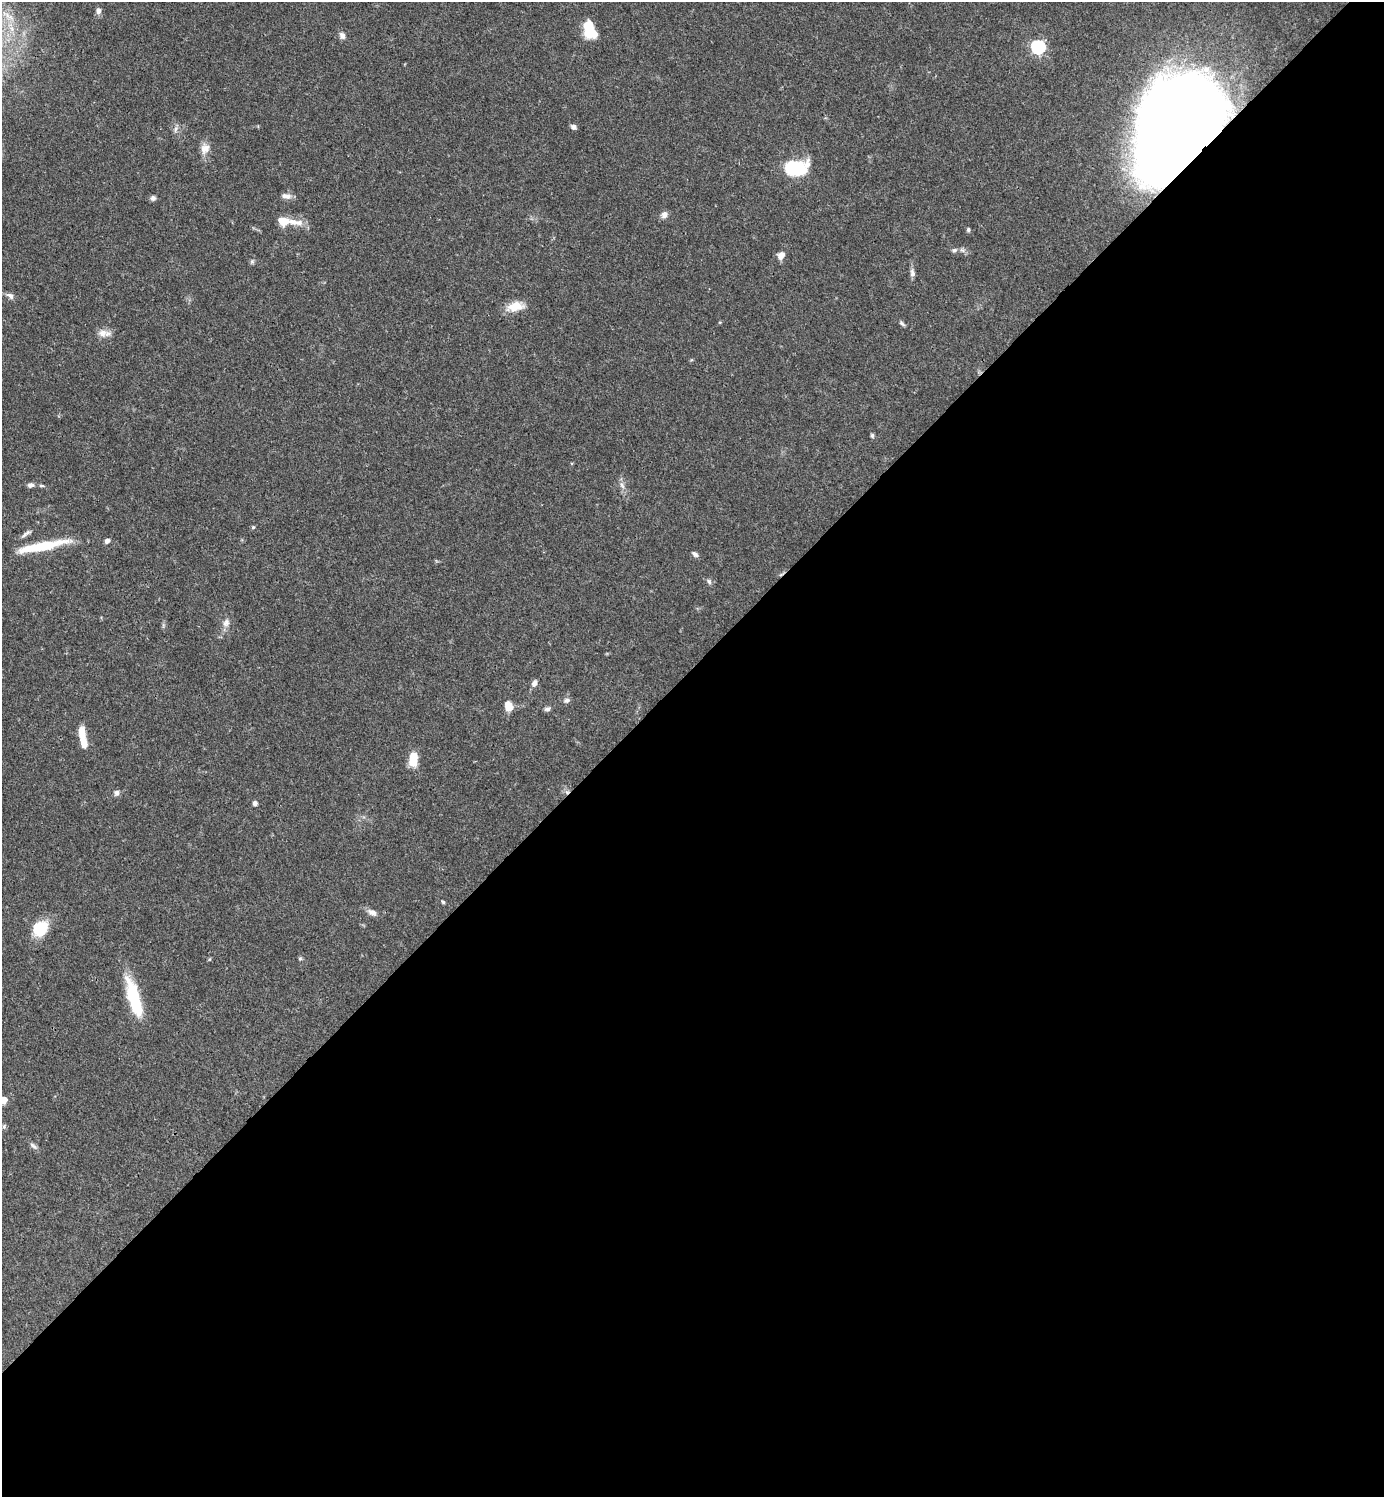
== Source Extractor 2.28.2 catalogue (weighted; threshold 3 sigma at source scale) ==
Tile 15 of 4 x 4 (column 3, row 4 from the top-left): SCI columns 3062-4443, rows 1-1495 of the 5981 x 5982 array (HDU 1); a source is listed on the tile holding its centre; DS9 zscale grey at full resolution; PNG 1386 x 1499 px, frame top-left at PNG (2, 2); no overlay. Shown black and unused: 55% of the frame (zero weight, under 3 of 4 exposures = <1% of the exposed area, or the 3 px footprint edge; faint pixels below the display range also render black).
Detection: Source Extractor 2.28.2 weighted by HDU 2 'WHT'; one run over the whole footprint, this tile lists its part. Background 0.0388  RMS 0.0027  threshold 0.012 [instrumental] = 3 sigma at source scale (4.5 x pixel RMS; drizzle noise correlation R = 1.50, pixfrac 1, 0.05/0.05 arcsec/px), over >= 5 px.
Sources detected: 56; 2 inside a brighter object's white glare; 2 cosmic-ray / hot-pixel residue — not listed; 3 inside a brighter listed object's ellipse — not listed separately; the other 49 listed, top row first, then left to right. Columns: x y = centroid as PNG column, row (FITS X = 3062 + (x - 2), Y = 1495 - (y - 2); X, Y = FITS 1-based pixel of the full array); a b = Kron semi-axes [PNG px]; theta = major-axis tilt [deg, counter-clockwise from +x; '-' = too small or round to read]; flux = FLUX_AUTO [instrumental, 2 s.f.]
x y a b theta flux
98 11 8 6 89 1.2
589 27 18 10 85 6.6
342 36 9 7 -65 1.1
1038 47 6 6 - 51
1177 123 70 59 68 470
573 127 7 6 - 0.88
176 129 9 5 68 0.78
205 149 14 12 69 2.3
795 168 15 10 1 26
286 196 13 7 -8 1.4
153 198 7 6 - 0.76
664 215 9 7 56 1.3
283 221 12 8 -17 3.9
968 230 5 5 - 0.44
954 250 7 6 - 0.69
781 255 9 8 - 1.7
252 261 6 5 - 0.47
912 273 11 6 -80 1
10 296 11 6 -37 1
515 306 21 11 12 4.3
902 323 9 4 -41 0.56
104 333 19 8 -1 2.1
872 435 6 4 -76 0.47
31 485 8 6 5 1.1
622 485 10 6 -62 1.1
41 486 7 3 -1 0.42
253 527 5 5 - 0.39
26 534 18 5 36 1.1
107 541 6 5 - 0.93
46 546 52 10 13 11
695 554 8 5 -38 0.81
709 581 9 5 -47 0.68
226 623 12 9 64 1.6
534 683 8 6 63 1.1
567 700 8 6 19 0.85
509 706 9 7 -71 3.5
547 709 8 5 15 0.7
82 735 18 7 -83 4.3
413 759 15 9 86 5
117 793 7 7 - 0.93
255 803 5 5 - 0.84
443 902 5 4 - 0.4
372 912 13 8 -23 1.4
40 928 13 11 49 11
300 958 5 5 - 0.37
134 998 45 12 -73 14
3 1100 5 5 - 6
4 1126 7 5 68 0.48
33 1146 12 5 -44 0.88
Overlapping masked pixels (flux is a lower limit): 1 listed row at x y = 1177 123
Isophote crosses this tile's border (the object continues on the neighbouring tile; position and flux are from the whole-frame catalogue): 1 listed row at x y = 3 1100